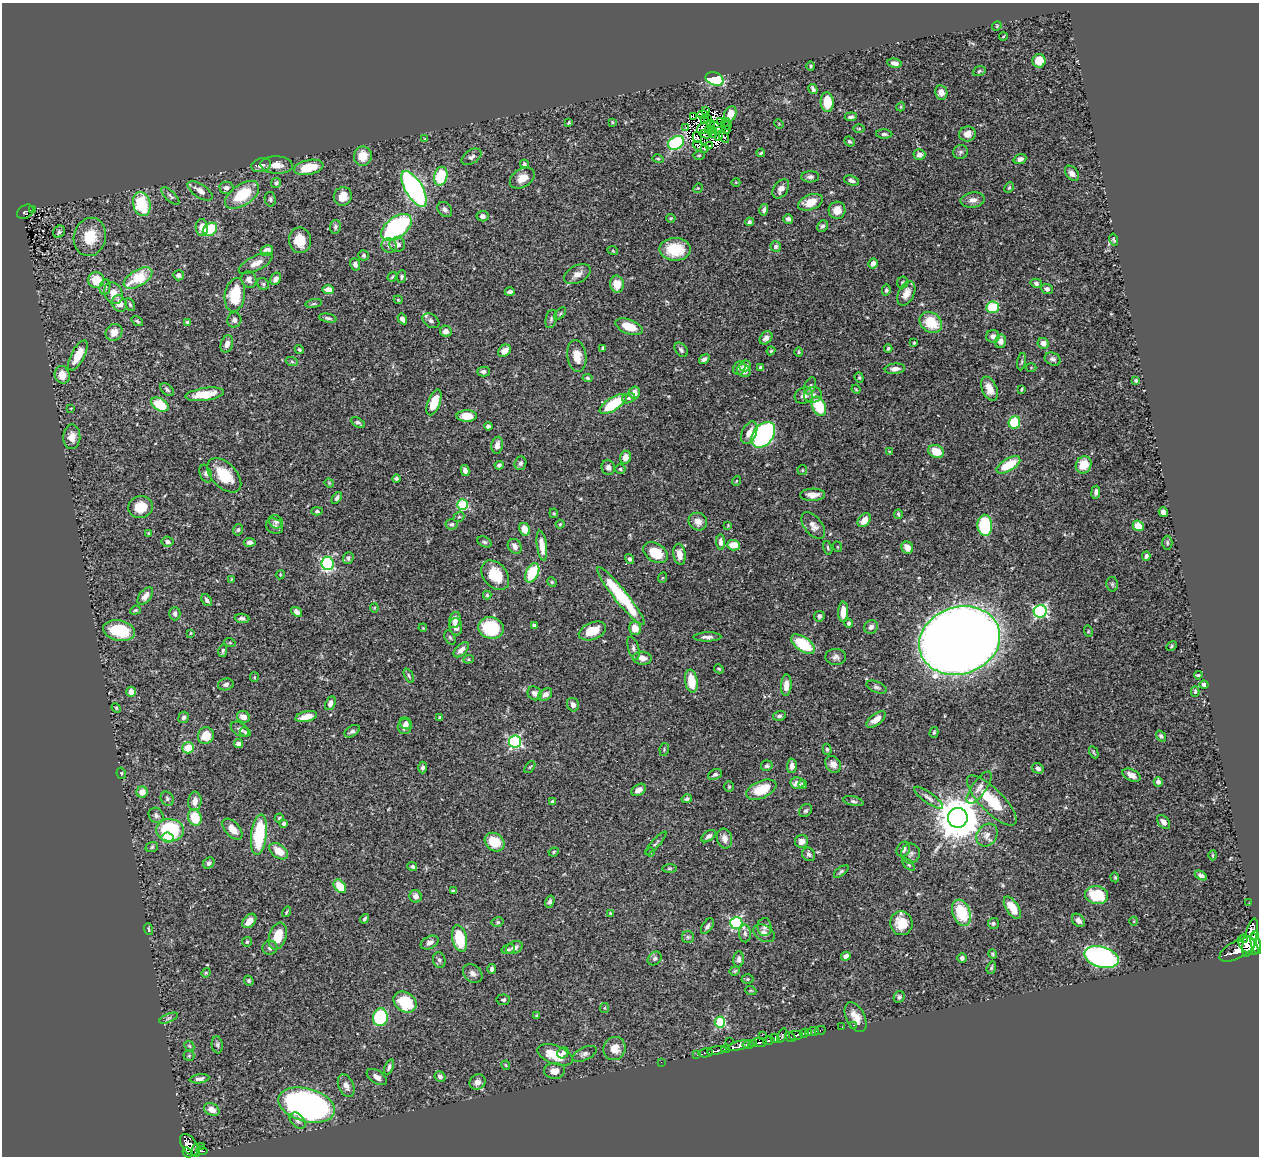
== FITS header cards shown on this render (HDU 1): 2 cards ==
NAXIS1  =                 1257
NAXIS2  =                 1154

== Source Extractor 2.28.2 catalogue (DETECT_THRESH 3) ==
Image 1257 x 1154 px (HDU 1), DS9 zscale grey, 1 PNG px = 1 image px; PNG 1261 x 1158 px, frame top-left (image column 1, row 1154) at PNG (2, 3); each listed source drawn as its Kron ellipse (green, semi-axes under 4 px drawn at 4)
Background 0.442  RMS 0.02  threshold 0.0603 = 3 sigma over >= 5 px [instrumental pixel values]
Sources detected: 502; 10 with non-positive FLUX_AUTO (blend fragments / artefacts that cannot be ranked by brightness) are neither listed nor drawn; the other 492 listed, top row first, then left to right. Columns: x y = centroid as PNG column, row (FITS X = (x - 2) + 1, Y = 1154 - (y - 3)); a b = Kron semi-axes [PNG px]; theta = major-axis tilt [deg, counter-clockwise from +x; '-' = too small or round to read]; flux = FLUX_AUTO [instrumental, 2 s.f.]
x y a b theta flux
997 26 5 4 - 1.5
1003 37 4 3 - 1
1039 61 7 6 - 21
894 63 7 4 -11 5.8
811 66 4 4 - 1.6
979 71 6 4 23 2.1
714 79 9 6 -24 120
813 89 5 3 - 3.4
941 93 7 6 - 8.2
827 102 10 6 -86 27
901 107 5 4 - 1.7
705 110 2 2 - 3.3
703 114 6 3 0 0.69
730 114 8 6 66 11
693 116 3 2 - 1.4
851 117 6 4 5 3.2
707 118 3 3 - 0.39
704 120 3 2 - 0.49
612 122 3 3 - 1.4
721 122 3 2 - 0.22
726 122 4 2 - 0.91
569 123 3 2 - 1.3
710 124 3 2 - 0.31
779 124 5 4 - 1.1
727 125 3 2 - 0.46
716 127 7 5 -26 2.9
686 128 3 2 - 2.2
703 128 6 5 - 2.4
710 129 6 2 0 1.8
859 129 6 4 0 1.5
726 130 4 2 - 1.4
720 131 3 3 - 2.3
706 134 6 2 -13 0.42
713 134 4 3 - 0.59
884 134 8 4 0 2.9
967 134 8 7 - 9.4
697 137 5 2 - 0.69
719 137 3 2 - 1.3
724 137 7 2 -59 2.8
425 139 4 3 - 1.1
849 141 5 4 - 2.1
676 143 8 6 28 140
710 146 4 2 - 1.9
700 147 8 3 -34 2.2
704 149 3 2 - 3
960 152 7 7 - 3.1
761 153 4 3 - 1.6
699 155 5 3 - 1.3
919 155 6 5 - 6.6
363 156 9 9 - 20
471 157 11 6 34 4.9
658 159 6 4 -15 1.7
1020 159 6 5 - 5
524 164 4 4 - 2.2
261 165 10 7 16 6.2
277 165 16 8 -3 14
309 167 15 7 12 35
1072 173 8 6 -50 7.3
441 176 9 6 76 56
810 177 9 5 3 4.2
522 178 13 9 32 15
852 181 8 5 -18 3.8
736 182 4 3 - 0.97
276 183 5 4 - 2.6
226 188 7 6 - 4.7
698 188 5 4 - 1.2
1009 188 6 4 63 1.7
414 189 20 8 -59 370
781 189 10 7 55 8
200 191 14 6 -34 9.1
242 195 19 10 34 54
170 196 11 5 -44 3.8
343 196 9 9 - 19
270 199 7 5 -80 2.8
973 200 12 7 8 7.3
810 202 13 7 20 21
142 204 12 8 -76 64
32 209 3 2 - 8.7
445 209 8 6 -47 5.1
764 210 6 4 74 3.5
837 210 8 8 - 13
25 212 9 6 33 69
482 216 6 5 - 5.8
671 218 4 4 - 1.5
788 219 5 4 - 4.2
749 222 4 4 - 2.8
822 226 6 5 - 3.7
202 227 8 6 -86 12
335 227 7 5 81 3.2
396 227 17 10 37 230
210 229 8 6 38 57
59 232 6 5 - 3.2
90 237 19 16 76 35
300 240 13 11 -83 26
1114 240 6 4 -75 2.5
397 244 8 7 - 6.4
389 245 7 7 - 4.9
776 246 5 5 - 2.5
675 249 16 11 -1 44
267 251 6 5 - 14
613 251 5 3 - 1.1
363 255 5 5 - 2.6
256 263 19 7 27 12
873 264 5 4 - 7.2
355 265 6 4 -64 4.7
577 274 14 8 27 9.8
179 275 5 5 - 3.6
401 276 6 4 84 2.5
392 277 5 3 - 1.4
138 278 16 8 30 49
276 279 6 5 - 5.7
96 280 8 8 - 28
249 280 8 7 - 6.9
903 282 6 5 - 2.1
1036 283 5 4 - 3.5
263 284 6 5 - 2.6
617 284 8 6 -84 17
105 287 8 5 80 3.7
1047 289 6 5 - 3.7
328 290 5 4 - 15
886 290 5 4 - 2.6
510 292 5 4 - 3.3
113 293 11 9 -66 13
906 293 13 8 64 12
235 295 17 10 80 47
398 300 4 3 - 1.3
119 303 8 7 - 13
314 304 8 4 8 2.3
130 305 7 4 -63 1.9
993 307 6 5 - 46
560 314 7 3 48 1.9
328 318 9 4 -11 3.2
402 319 5 4 - 4.9
551 319 9 5 77 3.1
234 320 7 7 - 3.6
137 321 6 4 -36 2.1
431 321 9 6 -32 4.6
187 322 4 3 - 2.1
931 322 12 9 -35 37
629 327 14 7 -20 27
446 331 6 5 - 6
114 332 9 8 - 12
993 336 6 6 - 5.2
766 338 7 5 47 5.8
1000 341 6 5 - 6.5
914 343 3 3 - 1.5
1043 343 6 5 - 8.8
227 344 9 6 71 7.7
603 348 3 3 - 2.2
888 348 4 3 - 2.2
299 350 5 3 - 2.1
681 350 8 5 -54 3.3
504 351 7 5 40 13
771 351 4 3 - 1.7
799 352 5 4 - 1.8
78 355 16 6 63 23
577 356 16 9 -82 18
704 359 6 4 37 4.2
1053 359 8 6 -21 4.3
292 362 6 4 -20 1.9
1022 362 9 4 81 2.4
745 366 6 5 - 6.8
760 367 4 3 - 2.2
739 368 7 5 60 3.6
1031 368 5 3 - 1.1
895 369 10 5 6 6.7
484 371 6 5 - 4.1
744 371 7 6 - 8.1
62 375 9 7 -73 16
588 378 5 4 - 2.1
859 378 5 4 - 1.6
1136 380 4 4 - 1.8
810 386 9 5 67 3.3
856 389 4 3 - 1.3
989 389 12 7 -67 14
1021 389 3 3 - 1.7
167 390 8 5 -43 3.1
634 393 6 5 - 11
205 394 19 6 8 25
804 395 9 8 - 7.4
813 395 9 8 - 6.4
629 398 7 5 15 2.8
434 402 13 6 69 32
613 404 15 6 33 68
160 405 9 6 -30 47
819 406 10 6 -65 48
71 408 4 2 - 0.93
467 416 10 5 -1 22
1014 422 6 5 - 52
358 423 7 4 -29 3.4
488 426 4 4 - 3.7
749 433 12 7 65 12
763 435 14 10 51 320
72 437 12 8 88 12
497 445 8 6 79 8.1
889 451 4 2 - 1
936 451 8 6 -22 25
625 457 6 5 - 12
520 463 7 5 71 3.6
499 465 4 4 - 3.2
1008 465 13 6 31 39
1084 465 9 7 60 25
608 467 7 6 - 4.8
620 469 5 4 - 2.4
465 470 5 4 - 4.9
802 470 5 4 - 1.5
206 474 9 5 -70 3.4
224 475 21 12 -46 42
396 478 4 4 - 2.7
736 481 5 3 - 1
329 483 5 4 - 1.4
1096 492 6 4 81 4
813 495 12 6 1 10
337 498 6 4 54 3.2
463 505 5 5 - 100
140 507 12 11 - 29
317 511 5 3 - 2.2
1163 512 5 4 - 7.2
554 513 5 4 - 1.8
898 514 5 3 - 1.9
459 517 6 4 38 1.9
864 520 8 5 50 14
276 522 7 6 - 3.3
698 522 9 8 - 10
452 524 6 5 - 3.2
560 524 4 4 - 1.6
728 525 4 4 - 1.2
985 525 10 7 -87 83
275 526 9 7 -31 5
813 526 15 9 -52 9.4
1138 526 6 5 - 17
524 529 6 5 - 16
238 530 6 4 74 2.2
148 533 3 2 - 1.1
167 542 6 5 - 4.3
250 542 6 4 -4 5
484 542 7 5 -26 2.6
720 542 8 4 -87 6.6
1167 543 7 5 -87 2.5
733 545 7 5 -2 20
515 546 8 6 -56 6.8
542 546 15 5 -82 17
838 547 5 3 - 1.2
828 548 7 4 -75 1.9
907 548 6 5 - 13
655 553 13 9 -32 34
679 554 11 6 -82 12
1146 556 4 3 - 3.4
348 558 6 5 - 3
630 559 5 4 - 2.9
327 563 6 6 - 170
532 573 10 6 64 53
280 575 5 3 - 1.4
495 575 16 12 -49 37
662 578 5 3 - 1.3
231 579 4 2 - 0.9
552 582 5 4 - 1.4
1112 584 7 5 -79 2.6
487 595 4 4 - 1.8
145 596 10 6 52 9.5
621 596 36 6 -51 95
207 600 7 4 -53 3.3
374 608 4 4 - 1.5
135 610 5 4 - 1.7
1040 611 6 6 - 230
297 612 6 4 -37 4.4
843 612 10 5 88 14
175 614 7 5 -90 5.2
819 616 5 5 - 3.4
242 618 7 4 -6 3.9
455 620 8 5 76 11
849 623 4 3 - 3.4
534 626 4 3 - 2.6
456 627 9 6 -80 6.7
871 627 7 6 - 5.9
423 628 4 3 - 1.1
491 628 13 10 -15 74
635 628 7 6 - 17
119 630 16 10 -11 53
592 631 14 8 21 23
1088 631 6 3 -73 1.5
191 633 4 3 - 1.1
450 637 7 5 -63 2.4
707 637 14 4 2 5.6
960 640 41 33 18 3700
230 643 6 3 -19 1.2
803 644 13 7 -35 59
1172 646 5 4 - 1.5
633 648 12 5 -74 4.6
461 650 9 5 45 8
223 651 6 3 79 2.5
836 657 10 8 -3 5.5
642 658 9 6 -4 10
468 659 5 4 - 1.7
719 669 5 4 - 1.7
1198 675 4 2 - 1.9
409 676 8 4 -63 2.5
254 677 5 4 - 1.5
691 681 11 6 -82 32
226 684 8 6 11 4.1
786 685 11 5 87 11
1204 685 4 4 - 5.6
876 687 11 5 -22 3.6
131 692 5 5 - 12
1195 692 5 4 - 2
535 693 7 6 - 7.5
545 694 7 5 38 6.7
330 703 7 5 67 5.5
573 705 7 6 - 6.7
116 708 5 4 - 1.7
779 716 6 5 - 3
183 717 6 5 - 4.2
243 717 6 5 - 10
306 717 11 5 13 16
439 717 3 2 - 0.93
876 719 11 5 37 12
406 723 6 5 - 4.9
405 726 7 7 - 7.1
240 729 10 6 -32 4.7
352 731 8 5 32 3.7
245 732 5 3 - 2.3
934 732 5 4 - 1.8
206 736 8 7 - 21
1161 736 6 4 -52 2.9
515 742 6 6 - 200
238 744 5 4 - 5
188 748 6 5 - 25
827 749 5 4 - 2.2
664 750 7 4 81 1.9
1094 752 6 3 -64 1.5
833 764 9 7 -53 9.2
767 766 6 5 - 3.2
792 766 7 5 89 6.1
530 767 7 3 52 1.5
423 768 6 4 88 3.4
1038 768 6 5 - 4.3
121 773 6 4 -79 1.9
715 774 7 5 25 3.7
1131 775 10 5 -27 11
1158 782 4 4 - 4.8
797 783 7 6 - 8.8
803 784 4 4 - 3
729 787 5 5 - 2
979 788 19 7 54 10
639 790 8 5 32 6.8
761 790 16 8 24 35
142 792 5 5 - 13
928 798 17 5 -36 6.3
167 799 7 6 - 3.1
687 799 5 4 - 2.9
992 800 33 11 -45 49
195 801 9 6 85 11
853 801 10 4 -13 3.1
552 802 4 3 - 1.9
805 811 7 5 41 3.2
156 815 8 7 - 4.8
195 817 8 6 -72 39
279 818 4 4 - 1.8
958 818 10 9 - 5400
1163 822 8 5 -50 6.1
284 824 4 4 - 2.8
232 829 12 7 -48 14
170 830 14 11 -5 98
259 835 20 7 83 78
987 835 12 9 53 9.8
708 836 8 4 37 4.1
168 837 6 5 - 30
724 839 10 7 -77 8.1
802 841 7 6 - 7.7
494 842 10 8 -38 32
656 843 15 3 47 3
152 847 6 5 - 2.3
903 849 8 6 58 6.5
279 851 10 6 -37 18
554 852 5 4 - 1.7
650 852 4 3 - 1.1
911 853 10 9 - 5.7
809 854 7 6 - 4.3
1212 855 5 3 - 1.3
209 863 6 5 - 4.1
909 864 8 3 -46 2
412 866 5 4 - 2.7
669 868 7 3 1 1.8
841 871 8 4 38 2.6
1201 875 7 4 -28 4.2
1115 877 5 4 - 1.7
340 886 7 5 -50 28
453 891 4 3 - 2.4
1097 895 11 9 -9 51
416 896 6 6 - 6.7
550 902 6 4 72 3.9
1249 903 2 2 - 6.1
1012 908 13 6 -57 20
287 912 5 3 - 1.8
610 913 3 2 - 1.1
961 913 13 8 -70 50
365 919 5 3 - 2.3
1078 920 8 5 -46 5.7
249 921 8 6 46 12
1134 921 4 3 - 1
498 922 6 5 - 2.2
736 923 6 6 - 210
901 923 12 11 - 26
993 923 5 5 - 2.6
707 926 8 5 55 3.9
765 927 9 7 -88 4.8
148 929 6 3 -71 2.3
745 933 9 6 -88 4.2
764 933 11 7 -29 6.8
278 936 14 8 73 27
1255 936 4 4 - 320
688 937 6 6 - 2.5
1244 938 4 3 - 120
1250 938 20 6 77 670
460 939 13 7 -77 53
247 942 5 5 - 2.1
430 942 9 6 27 5.9
1256 944 11 5 -77 1100
1248 945 12 7 -41 210
270 948 7 7 - 4.2
514 948 9 6 27 5.8
508 949 7 4 15 2.5
1237 950 19 8 28 1500
993 954 5 3 - 1.7
846 956 5 4 - 6.4
1101 957 18 10 -16 360
655 958 7 6 - 4.1
962 958 4 4 - 3.2
739 959 8 5 86 4.8
439 960 8 6 -76 3.5
991 968 6 4 72 2
492 969 5 4 - 3.4
735 971 5 4 - 1.8
206 973 5 4 - 1.7
473 974 10 8 -40 6.2
747 979 6 5 - 1.7
249 981 5 4 - 1.9
751 991 5 3 - 1.4
899 997 6 5 - 3.1
503 1000 7 5 7 2.8
405 1002 12 9 -35 59
604 1008 5 4 - 1.6
537 1016 4 4 - 2
380 1017 9 7 79 87
856 1017 16 9 -63 14
168 1018 10 4 23 2.7
720 1022 5 5 - 95
853 1025 3 2 - 14
842 1027 2 2 - 5.3
820 1030 6 3 28 26
813 1031 5 3 - 29
804 1033 5 4 - 380
809 1033 3 3 - 100
762 1035 2 2 - 45
782 1035 7 4 67 97
796 1035 7 5 0 330
790 1037 6 3 -35 71
775 1038 5 4 - 90
729 1041 2 2 - 15
769 1041 6 3 12 160
759 1042 7 4 -10 240
753 1043 4 3 - 70
217 1045 8 5 -81 3
748 1045 5 3 - 100
189 1046 5 4 - 1.7
739 1046 11 4 15 800
614 1049 12 10 65 18
726 1049 4 3 - 170
717 1050 10 3 10 370
563 1053 6 5 - 3.4
706 1053 7 3 10 100
584 1054 13 6 25 4.9
555 1055 18 9 -20 32
697 1055 2 2 - 4.1
189 1056 5 5 - 1.8
661 1062 2 2 - 2.4
506 1065 5 4 - 1.4
389 1067 8 4 66 3.2
554 1071 10 8 3 9.5
377 1077 11 6 -33 6.5
440 1077 6 5 - 3.8
200 1079 10 4 8 4.8
477 1082 8 7 - 7.5
346 1086 12 7 -65 8.6
307 1105 29 16 -15 620
212 1109 8 6 -27 10
298 1121 9 6 -46 4.5
189 1145 12 7 -56 380
201 1146 2 2 - 5.1
196 1151 6 2 -90 38
202 1151 5 3 - 48
187 1152 5 4 - 180
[10 non-positive-flux detections neither listed nor drawn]